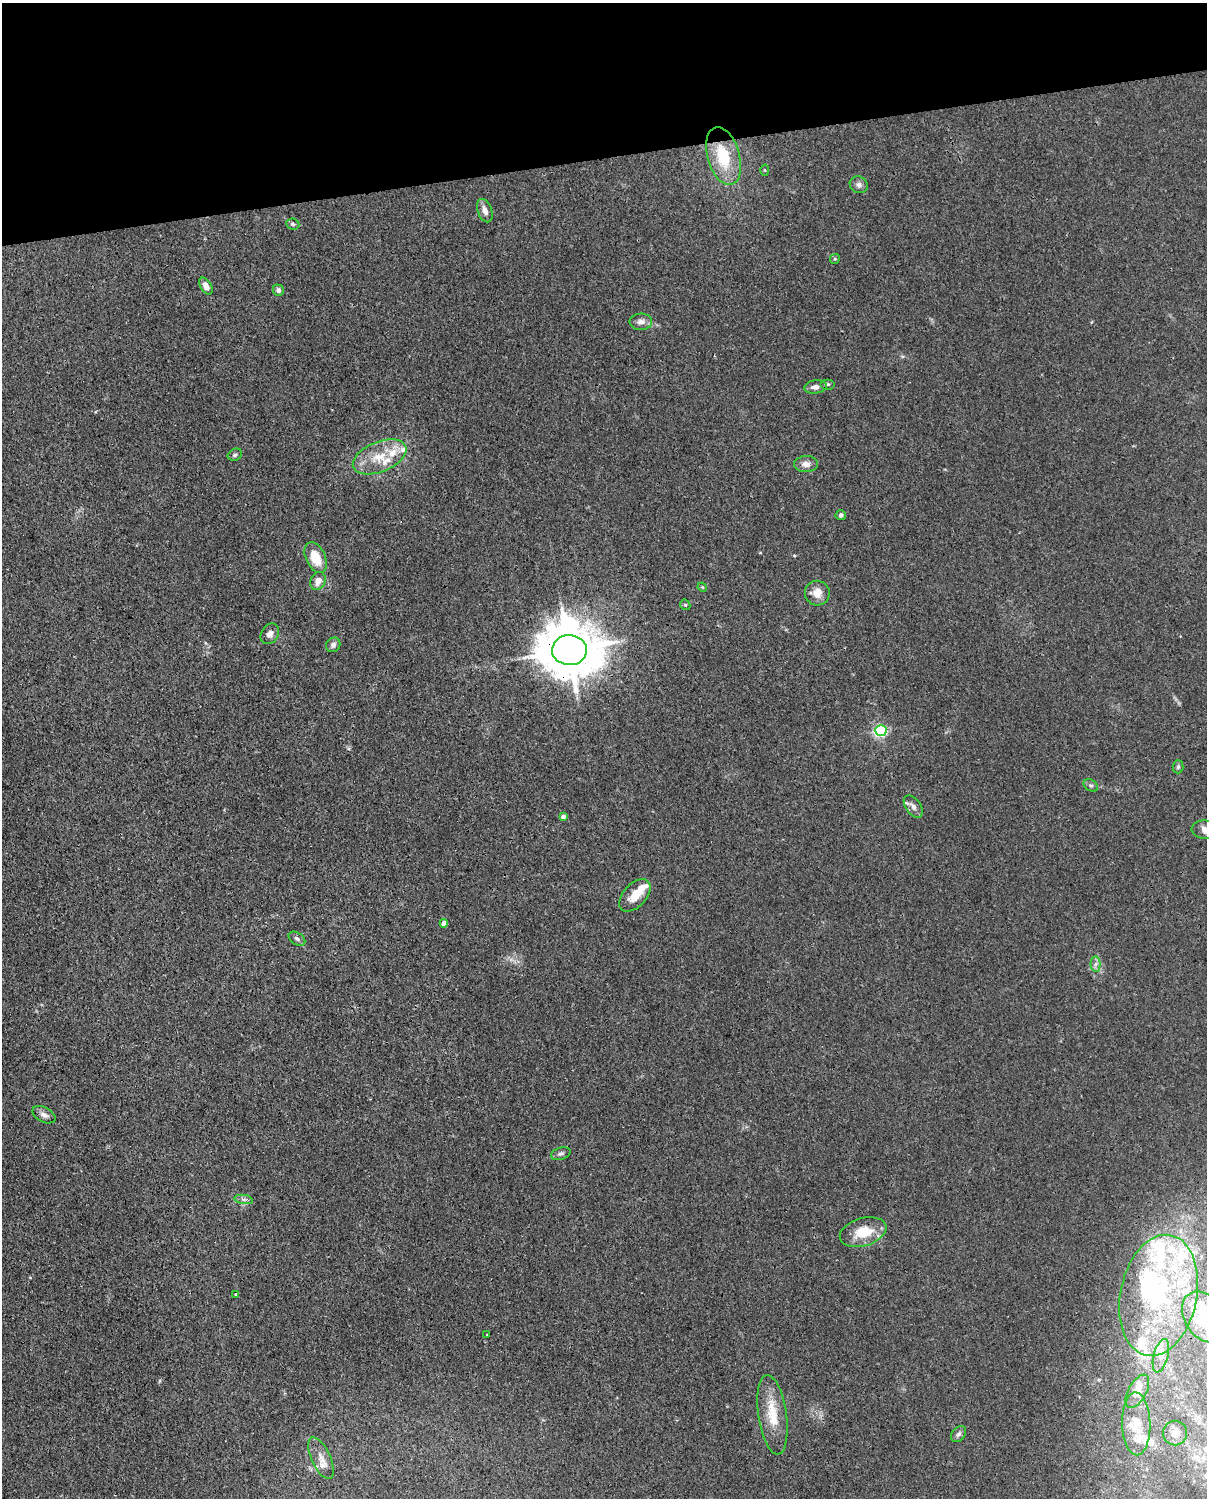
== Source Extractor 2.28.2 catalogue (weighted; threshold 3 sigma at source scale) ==
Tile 3 of 4 x 3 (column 3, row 1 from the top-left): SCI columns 2502-3706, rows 3259-4754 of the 5001 x 4906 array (HDU 1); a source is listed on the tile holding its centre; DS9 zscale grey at full resolution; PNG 1209 x 1500 px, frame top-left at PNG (2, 3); each listed source drawn as its Kron ellipse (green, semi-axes under 4 px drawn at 4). Shown black and unused: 10% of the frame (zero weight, under 3 of 4 exposures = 7% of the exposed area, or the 3 px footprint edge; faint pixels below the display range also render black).
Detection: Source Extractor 2.28.2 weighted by HDU 2 'WHT'; one run over the whole footprint, this tile lists its part. Background 0.0268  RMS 0.0028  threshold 0.0128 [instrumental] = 3 sigma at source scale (4.5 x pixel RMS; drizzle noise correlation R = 1.50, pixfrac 1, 0.05/0.05 arcsec/px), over >= 5 px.
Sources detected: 68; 4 inside a brighter object's white glare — neither listed nor drawn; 16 inside a brighter listed object's ellipse — not listed separately; the other 48 listed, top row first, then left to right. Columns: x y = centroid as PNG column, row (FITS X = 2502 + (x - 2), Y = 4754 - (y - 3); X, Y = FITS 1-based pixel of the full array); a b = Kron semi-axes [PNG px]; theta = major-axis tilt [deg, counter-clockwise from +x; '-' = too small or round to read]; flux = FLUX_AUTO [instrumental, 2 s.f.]
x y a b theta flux
723 156 30 16 -74 14
765 170 5 3 - 0.28
859 185 9 8 - 1.2
485 211 12 7 -70 2.1
293 224 6 5 - 0.55
835 259 5 4 - 0.41
206 286 9 5 -59 2.1
278 290 5 5 - 1
641 322 11 8 2 1.8
828 384 7 5 0 0.56
815 387 11 6 6 1.7
235 455 7 5 28 0.71
380 457 28 15 22 8.6
806 464 12 8 2 1.8
841 515 5 5 - 0.73
316 558 16 9 -66 6.4
318 581 9 7 63 2.4
702 587 5 4 - 0.29
817 593 12 12 - 3.3
685 605 5 5 - 0.38
270 634 11 8 56 1.6
333 645 7 6 - 1.1
569 650 17 15 -1 1800
881 731 6 5 - 55
1178 767 6 5 - 0.51
1091 785 7 5 -32 0.65
913 806 13 7 -55 1.7
563 816 4 4 - 0.97
1206 830 14 9 -4 2.7
635 895 19 11 47 4.7
444 923 4 4 - 2.1
297 939 9 6 -33 0.88
1095 964 7 5 88 0.98
44 1115 12 7 -28 1.4
561 1154 10 6 16 0.81
244 1199 9 4 -8 0.9
863 1232 24 14 15 8.2
236 1294 3 3 - 0.45
1159 1295 61 38 78 43
1204 1317 27 19 -56 18
487 1335 3 3 - 0.53
1161 1356 17 7 75 1.9
1137 1391 18 9 61 2.8
772 1415 40 14 -82 8.6
1136 1424 31 14 -88 6.2
1175 1433 12 12 - 2.5
958 1434 9 6 51 0.93
321 1458 22 9 -66 3.1
Overlapping masked pixels (flux is a lower limit): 1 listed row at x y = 569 650
Isophote crosses this tile's border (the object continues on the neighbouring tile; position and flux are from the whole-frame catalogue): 2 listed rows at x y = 1206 830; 1204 1317